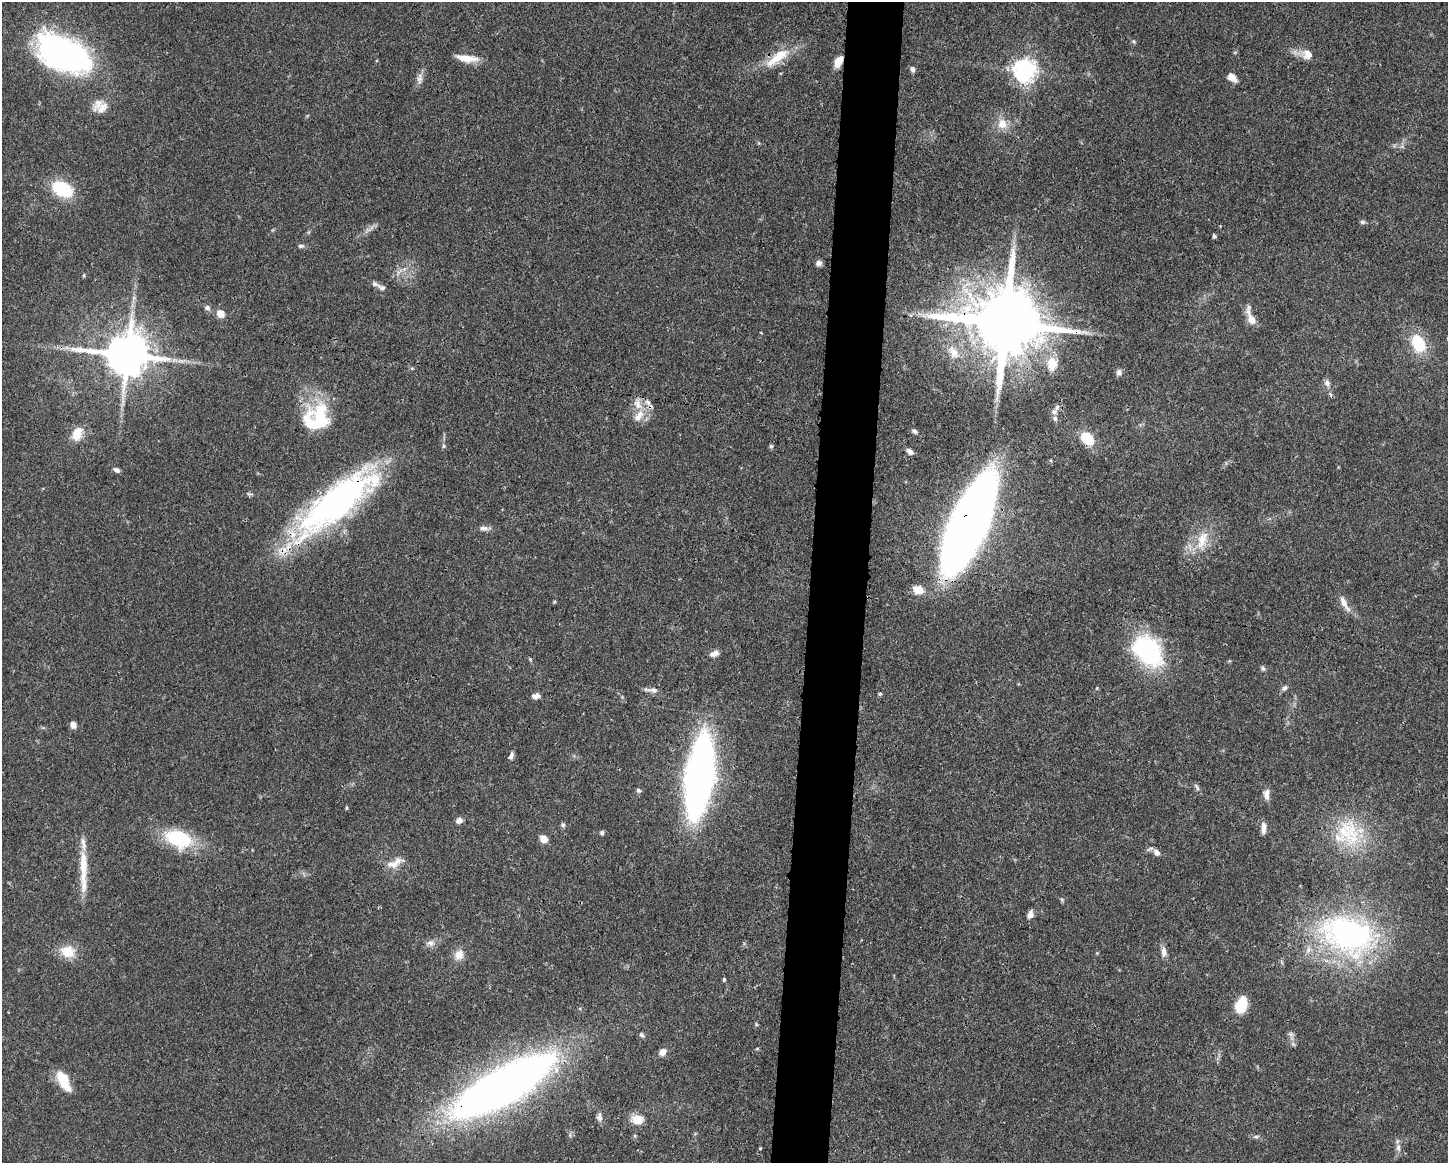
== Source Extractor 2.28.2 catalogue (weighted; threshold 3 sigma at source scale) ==
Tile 5 of 3 x 4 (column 2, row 2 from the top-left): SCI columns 1558-3003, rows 2330-3490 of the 4671 x 4660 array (HDU 1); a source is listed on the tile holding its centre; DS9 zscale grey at full resolution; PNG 1450 x 1165 px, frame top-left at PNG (2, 2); no overlay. Shown black and unused: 4% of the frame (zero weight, under 3 of 4 exposures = <1% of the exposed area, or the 3 px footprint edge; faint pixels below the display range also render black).
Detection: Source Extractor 2.28.2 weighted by HDU 2 'WHT'; one run over the whole footprint, this tile lists its part. Background 0.0415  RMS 0.0027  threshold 0.0123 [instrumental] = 3 sigma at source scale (4.5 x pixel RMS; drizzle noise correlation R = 1.50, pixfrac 1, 0.05/0.05 arcsec/px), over >= 5 px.
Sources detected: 106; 1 too faint to see at this stretch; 1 inside a brighter object's white glare — not listed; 5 inside a brighter listed object's ellipse — not listed separately; the other 99 listed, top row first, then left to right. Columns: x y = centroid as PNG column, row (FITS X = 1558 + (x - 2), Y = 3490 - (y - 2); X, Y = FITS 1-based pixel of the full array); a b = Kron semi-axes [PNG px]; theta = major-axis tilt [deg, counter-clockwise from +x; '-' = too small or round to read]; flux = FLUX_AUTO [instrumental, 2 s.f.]
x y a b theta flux
1133 41 6 4 -44 0.4
1307 54 15 13 -15 3
65 55 49 27 -24 99
778 57 40 13 37 8.1
467 58 28 8 -8 4.1
838 61 13 7 61 3.1
913 69 7 5 -70 0.83
1025 70 8 7 - 210
1232 77 11 7 -40 2.3
420 78 16 7 86 1.6
102 108 21 13 43 3.6
1002 124 15 13 -68 3.7
62 189 21 13 -26 15
1362 222 7 5 -2 0.56
368 230 10 4 6 0.81
1214 236 5 4 - 0.53
301 246 9 5 7 0.65
819 263 7 7 - 1.1
84 275 5 3 - 0.29
382 287 15 7 -27 1.3
207 308 7 6 - 0.9
220 314 8 7 - 3.1
1251 318 23 8 -72 3.5
1005 323 21 18 -17 3600
1418 343 20 13 -65 10
953 352 22 13 -63 4.6
127 355 13 12 - 1200
181 361 13 4 5 1.4
1052 364 20 15 81 5.1
412 368 6 4 17 0.34
1119 372 8 7 - 0.93
1327 383 9 8 - 1.2
648 403 15 6 -49 1.6
638 404 18 10 -59 3.2
1057 407 10 6 58 0.95
320 415 35 23 -81 15
1055 418 7 6 - 0.76
915 431 7 5 -49 0.64
77 434 19 12 67 4.4
1087 438 12 9 -43 9.4
444 446 7 5 -75 0.51
771 446 6 5 - 0.43
910 452 8 5 -33 1.2
117 470 8 5 -25 0.89
249 494 12 2 -11 0.42
335 503 102 30 38 89
968 524 71 21 66 530
484 528 11 7 -6 1.3
1202 540 30 14 72 7.3
918 590 10 8 -12 4
554 602 5 4 - 0.29
1344 603 22 7 -60 2.6
1147 650 40 27 -46 34
714 653 13 8 22 1.5
530 659 5 4 - 0.3
1263 668 7 5 -47 0.56
1284 688 9 6 35 0.85
652 690 18 6 -4 1.4
880 694 5 4 - 0.43
536 696 11 6 9 1.3
73 725 7 6 - 1.7
511 756 9 5 68 0.91
699 777 46 15 82 250
1197 787 12 4 -55 0.72
638 790 6 5 - 0.58
1266 794 14 8 -87 1.9
346 808 6 3 -82 0.3
459 820 7 6 - 1.5
563 825 6 6 - 0.56
1263 828 15 6 88 1.8
1348 832 41 37 -55 20
602 833 6 6 - 0.52
178 838 31 18 -19 18
544 839 7 6 - 3.2
1157 852 9 7 -45 1.5
393 864 22 10 10 3
83 867 53 9 89 7.9
1062 900 5 5 - 0.41
1030 914 9 7 64 1.5
1348 935 74 49 -19 68
430 943 12 8 -11 1.5
68 951 19 16 -12 5.2
1164 952 15 7 -87 1.6
1097 953 5 5 - 0.26
459 955 15 12 60 2.8
724 979 5 4 - 0.39
1241 1005 15 10 67 8.6
756 1024 6 3 -71 0.32
641 1035 7 5 -50 0.59
663 1052 9 8 - 1.6
63 1081 25 11 -62 6.3
503 1086 92 25 30 260
599 1117 12 6 -88 1.3
637 1120 15 12 -3 4.1
570 1135 6 4 -73 0.47
635 1136 6 3 -71 0.34
1256 1137 8 4 8 0.55
760 1148 5 3 - 0.22
1398 1148 12 6 -85 1.3
Overlapping masked pixels (flux is a lower limit): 9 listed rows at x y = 778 57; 838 61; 1005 323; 127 355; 1087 438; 335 503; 968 524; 1348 935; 503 1086